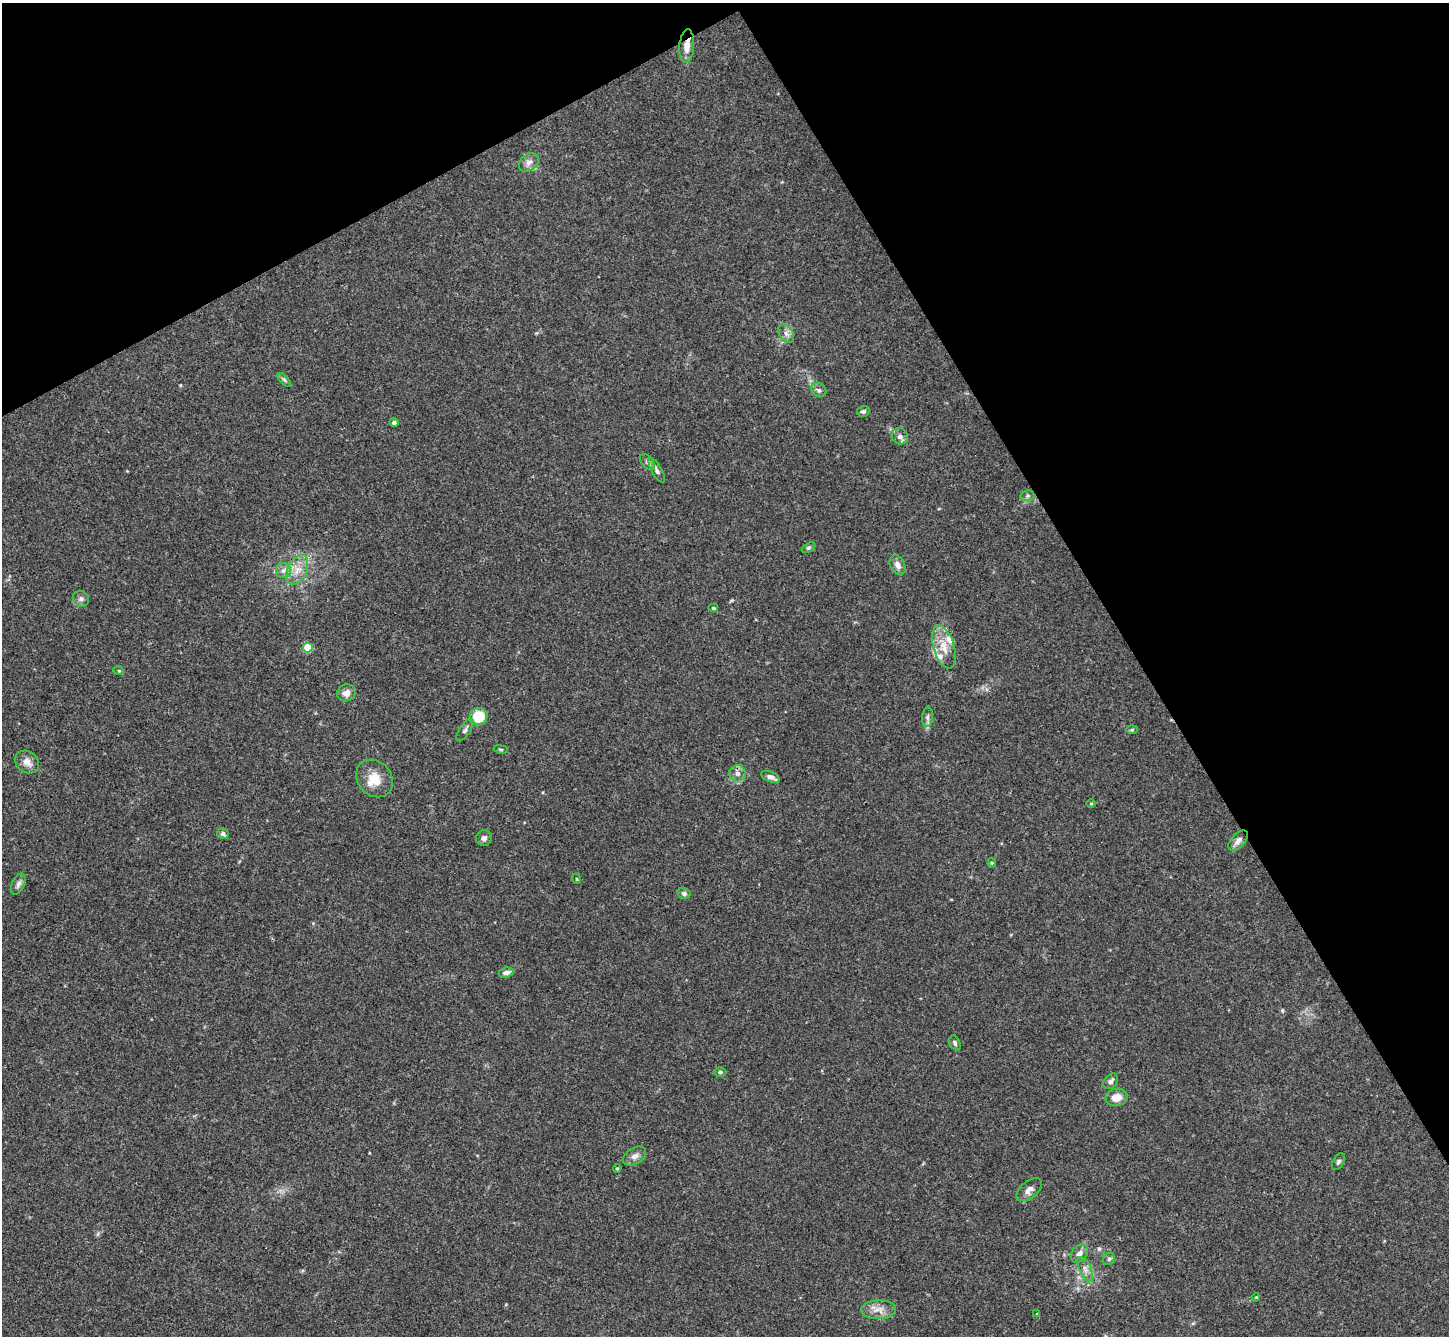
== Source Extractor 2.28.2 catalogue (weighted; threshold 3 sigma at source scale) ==
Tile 3 of 4 x 4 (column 3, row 1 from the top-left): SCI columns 2898-4344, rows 4293-5626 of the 5792 x 5782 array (HDU 1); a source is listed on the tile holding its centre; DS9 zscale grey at full resolution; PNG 1451 x 1338 px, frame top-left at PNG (2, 3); each listed source drawn as its Kron ellipse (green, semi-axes under 4 px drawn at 4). Shown black and unused: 30% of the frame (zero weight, under 3 of 4 exposures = <1% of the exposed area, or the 3 px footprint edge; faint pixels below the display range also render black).
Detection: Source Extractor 2.28.2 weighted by HDU 2 'WHT'; one run over the whole footprint, this tile lists its part. Background 0.11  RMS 0.0068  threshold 0.0307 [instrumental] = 3 sigma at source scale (4.5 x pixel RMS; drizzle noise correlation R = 1.50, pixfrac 1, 0.05/0.05 arcsec/px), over >= 5 px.
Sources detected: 57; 4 inside a brighter listed object's ellipse — not listed separately; the other 53 listed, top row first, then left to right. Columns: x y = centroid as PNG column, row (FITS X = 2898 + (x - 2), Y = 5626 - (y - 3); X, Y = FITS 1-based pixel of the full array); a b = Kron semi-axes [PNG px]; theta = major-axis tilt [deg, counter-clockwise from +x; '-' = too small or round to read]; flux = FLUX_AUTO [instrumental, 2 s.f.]
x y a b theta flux
687 46 17 7 86 6.9
529 162 11 8 40 3.6
786 333 10 7 -58 3.1
284 380 9 3 -45 1.2
819 390 8 6 -34 2
863 411 6 5 - 1.7
394 422 5 4 - 1.8
900 436 8 8 - 3
647 462 9 5 -50 1.8
657 470 14 5 -61 2.4
1027 496 7 5 12 1.7
808 548 7 4 31 1.1
898 565 10 7 -65 3.8
283 570 7 7 - 2.8
297 570 16 9 64 7.8
81 599 8 7 - 2.2
713 608 5 4 - 0.94
944 647 22 10 -73 10
308 648 5 5 - 32
119 671 5 3 - 0.63
346 693 9 8 - 4.2
478 716 8 8 - 22
927 717 10 5 85 1.9
465 730 13 5 56 2.3
1132 730 6 4 2 0.81
501 749 7 3 -9 0.78
27 762 13 10 -35 5.1
738 773 8 8 - 3.3
770 777 10 5 -22 3.3
374 778 20 16 -48 12
1091 804 5 3 - 0.63
223 834 6 5 - 1.6
484 838 8 8 - 2.2
1238 841 12 6 46 3.4
992 863 4 4 - 0.77
577 879 5 3 - 0.54
18 884 11 6 66 2.4
684 893 6 5 - 1.8
506 973 7 5 7 3
955 1043 8 5 -60 1.5
720 1072 6 5 - 1.2
1111 1081 8 6 50 2.3
1116 1097 11 8 15 7.4
635 1156 12 8 31 3.6
1338 1162 9 5 62 1.4
617 1168 4 3 - 0.84
1029 1190 15 8 39 4.1
1079 1253 10 7 50 3.5
1109 1259 6 5 - 1.4
1085 1269 13 5 -64 3.2
1256 1297 4 3 - 0.58
878 1310 17 9 3 6.5
1037 1314 3 2 - 0.64
Overlapping masked pixels (flux is a lower limit): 1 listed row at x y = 687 46